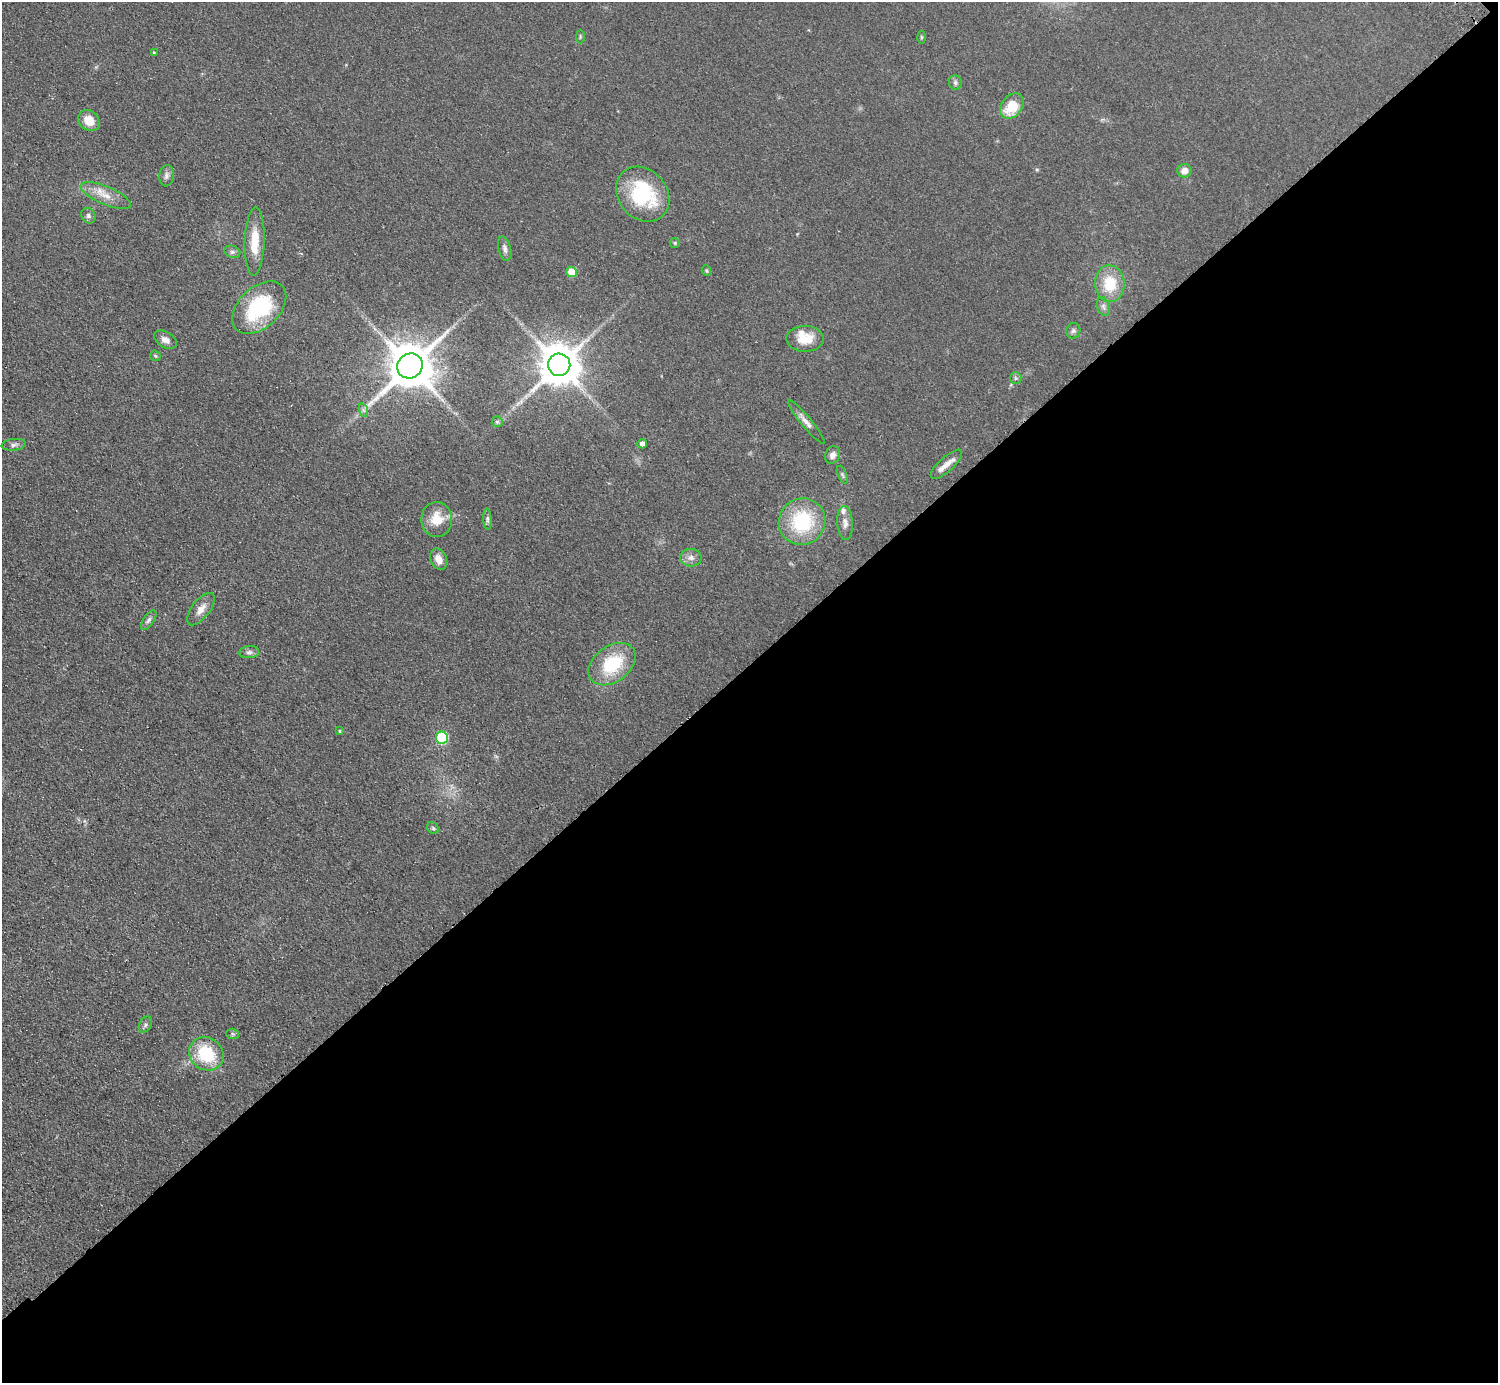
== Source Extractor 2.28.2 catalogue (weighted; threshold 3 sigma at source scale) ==
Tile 12 of 4 x 4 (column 4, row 3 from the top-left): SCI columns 4533-6028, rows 1582-2962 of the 6072 x 6066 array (HDU 1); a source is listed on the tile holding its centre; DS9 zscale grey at full resolution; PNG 1500 x 1385 px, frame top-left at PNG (2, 2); each listed source drawn as its Kron ellipse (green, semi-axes under 4 px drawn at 4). Shown black and unused: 52% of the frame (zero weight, under 2 of 3 exposures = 3% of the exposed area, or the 3 px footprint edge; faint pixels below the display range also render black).
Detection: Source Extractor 2.28.2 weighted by HDU 2 'WHT'; one run over the whole footprint, this tile lists its part. Background 0.0639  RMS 0.0091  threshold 0.0409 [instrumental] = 3 sigma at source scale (4.5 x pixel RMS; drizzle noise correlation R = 1.50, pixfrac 1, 0.05/0.05 arcsec/px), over >= 5 px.
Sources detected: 54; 3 inside a brighter listed object's ellipse — not listed separately; the other 51 listed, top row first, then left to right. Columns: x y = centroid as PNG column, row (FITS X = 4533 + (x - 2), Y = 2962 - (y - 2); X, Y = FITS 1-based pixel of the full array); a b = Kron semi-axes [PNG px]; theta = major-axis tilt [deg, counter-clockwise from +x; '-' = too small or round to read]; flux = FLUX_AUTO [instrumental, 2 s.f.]
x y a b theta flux
580 36 7 3 -90 0.95
921 37 6 4 -90 1.1
154 52 3 3 - 1.2
955 83 7 6 - 2.3
1012 106 14 10 54 24
89 120 12 9 -41 13
1184 171 7 7 - 7.1
166 176 11 7 84 3.7
643 194 29 24 -50 66
106 195 27 9 -23 12
88 216 8 6 -60 2.4
255 241 34 10 88 21
675 243 5 4 - 1.1
505 249 12 6 -76 3.5
232 252 8 6 -20 2.4
706 271 5 4 - 1.3
572 272 5 5 - 17
1110 284 18 15 -86 27
1103 306 9 6 -72 2.8
259 308 32 20 43 67
1073 331 8 7 - 2.4
805 339 18 13 -1 17
165 340 12 7 -32 5.4
155 356 6 5 - 1.2
559 365 11 11 - 3200
410 366 13 12 - 3900
1016 378 6 5 - 1.7
363 410 7 4 -71 1.9
497 422 5 5 - 1.7
806 422 28 5 -51 5.9
642 444 5 4 - 4.3
14 445 12 6 6 2.9
833 455 9 7 63 4.5
946 464 20 7 42 8
842 475 9 4 -68 1.6
437 519 17 15 -87 18
487 519 11 4 -86 2.2
802 522 24 23 - 59
845 523 17 8 -86 5.6
691 558 11 8 -3 4.9
439 559 11 7 -65 7.5
201 609 19 9 53 8.2
149 620 11 5 56 2.7
249 652 10 6 7 2.9
612 664 26 18 36 46
339 731 4 3 - 1.1
442 738 6 6 - 70
433 828 6 5 - 1.6
145 1025 8 6 61 2.2
232 1034 6 5 - 1.6
206 1054 18 16 -37 42